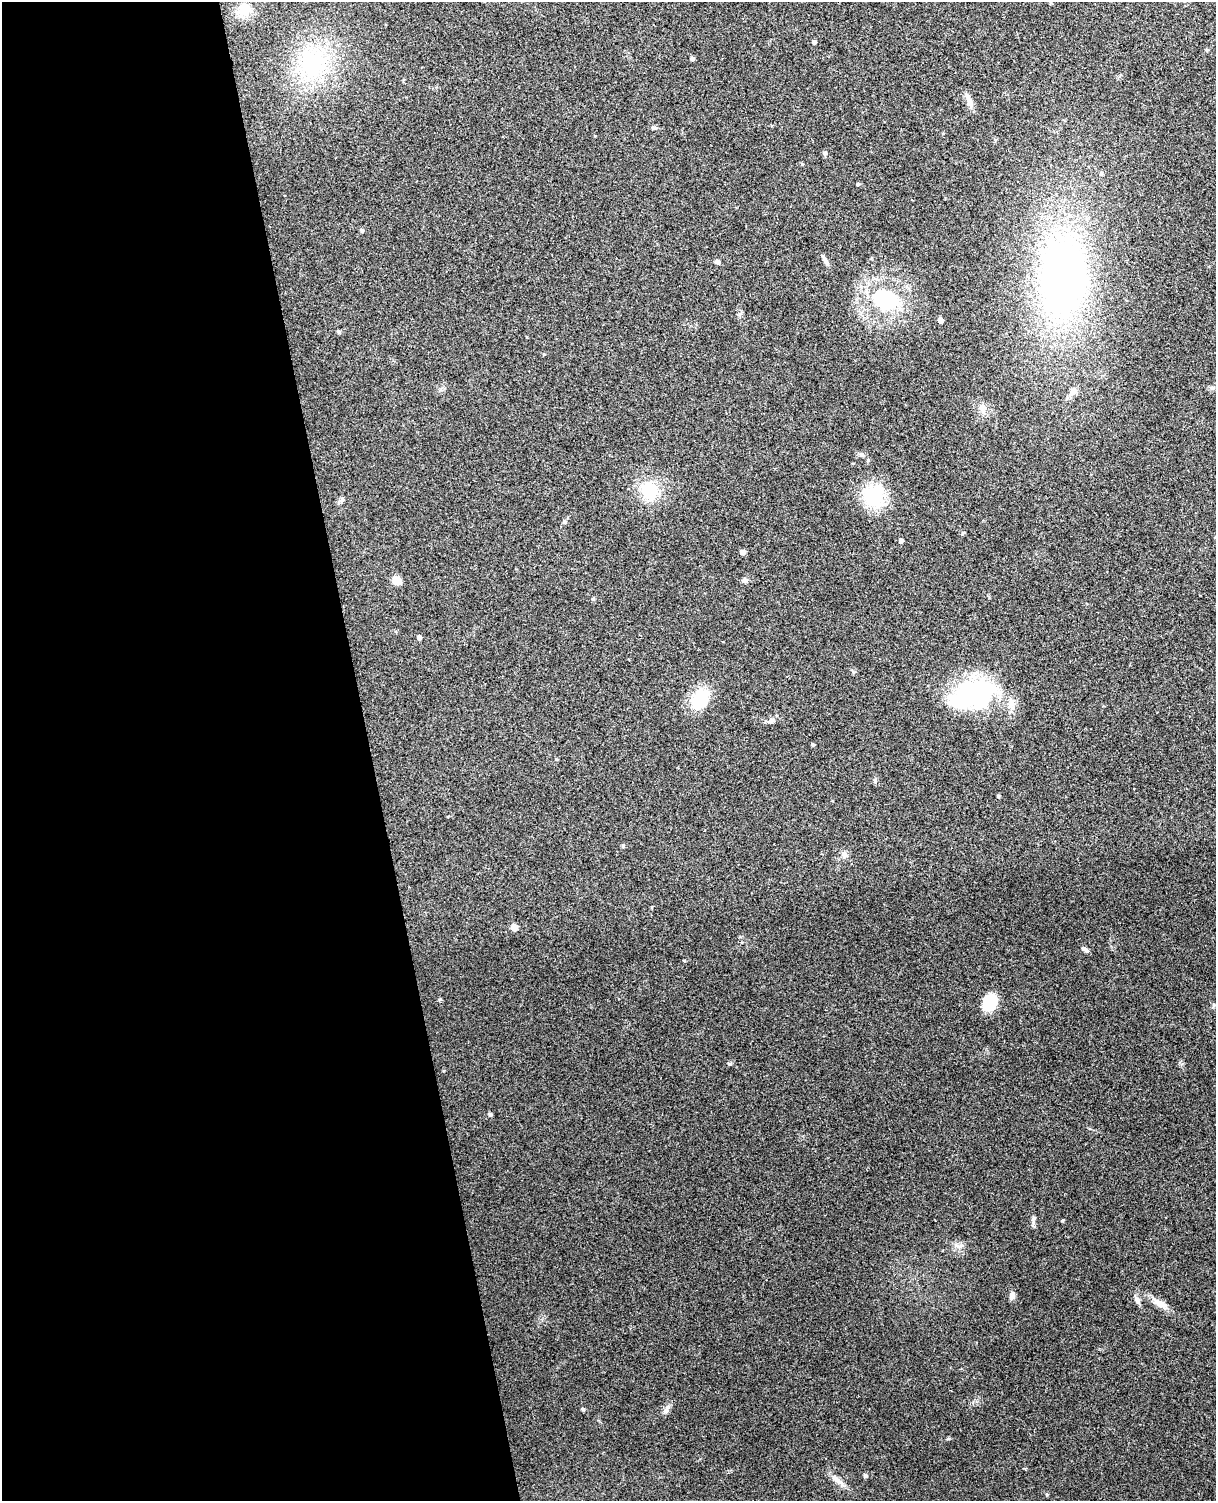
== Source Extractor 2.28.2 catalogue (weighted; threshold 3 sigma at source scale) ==
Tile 5 of 4 x 3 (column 1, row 2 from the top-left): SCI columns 57-1270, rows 1649-3147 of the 4968 x 4909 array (HDU 1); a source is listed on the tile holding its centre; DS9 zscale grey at full resolution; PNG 1218 x 1503 px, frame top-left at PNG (2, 2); no overlay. Shown black and unused: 30% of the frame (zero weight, under 3 of 4 exposures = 5% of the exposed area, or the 3 px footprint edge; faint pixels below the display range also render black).
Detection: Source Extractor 2.28.2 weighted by HDU 2 'WHT'; one run over the whole footprint, this tile lists its part. Background 0.0696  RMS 0.0075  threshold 0.0337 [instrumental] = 3 sigma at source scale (4.5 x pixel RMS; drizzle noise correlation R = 1.50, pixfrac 1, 0.05/0.05 arcsec/px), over >= 5 px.
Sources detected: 55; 4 inside a brighter object's white glare — not listed; the other 51 listed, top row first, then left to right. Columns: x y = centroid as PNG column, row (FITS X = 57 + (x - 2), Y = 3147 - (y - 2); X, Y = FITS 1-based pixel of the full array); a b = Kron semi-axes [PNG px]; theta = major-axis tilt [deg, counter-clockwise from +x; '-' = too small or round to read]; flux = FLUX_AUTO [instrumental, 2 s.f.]
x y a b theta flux
244 10 18 15 67 10
814 42 4 4 - 2.1
1207 50 5 4 - 1
692 58 4 4 - 2.1
314 63 43 36 -82 64
969 101 19 7 -72 4.9
825 153 5 5 - 1.6
802 164 4 4 - 0.69
1101 174 5 4 - 1
858 184 4 4 - 0.96
362 230 6 4 -43 1.2
825 260 8 5 -45 1.9
717 262 5 4 - 2.4
1062 277 107 56 88 310
885 300 32 22 -22 57
940 320 4 4 - 4.3
338 331 5 4 - 1.4
1073 391 11 9 63 3.8
982 408 13 8 -77 4.6
868 460 5 4 - 0.98
649 490 17 15 -36 30
873 496 28 25 56 34
342 499 7 6 - 1.6
565 522 6 5 - 1.2
901 541 4 4 - 2.6
742 552 6 5 - 2.3
396 580 6 5 - 13
745 580 9 5 10 1.8
593 599 5 4 - 1.1
419 637 4 4 - 2.8
971 694 43 27 -25 62
700 699 23 17 56 29
771 721 8 7 - 2.5
813 745 4 3 - 1.1
998 796 4 4 - 0.86
844 855 9 8 - 3
514 927 6 5 - 5.6
1085 950 10 5 -29 2.3
684 961 4 3 - 0.69
990 1002 17 14 75 21
730 1064 6 4 21 1
490 1114 5 4 - 1.5
1033 1218 8 5 70 1.5
1063 1220 4 3 - 0.68
1012 1296 9 6 80 3.1
1137 1300 10 6 -69 2.3
1160 1303 22 8 -30 7.3
583 1409 5 4 - 1.1
666 1411 9 6 62 2.5
865 1476 6 5 - 1.2
837 1480 20 6 -39 5.2
Unlisted compact peaks at least as high as the median listed source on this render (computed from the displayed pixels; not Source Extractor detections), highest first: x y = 962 1245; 875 781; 623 846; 861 455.